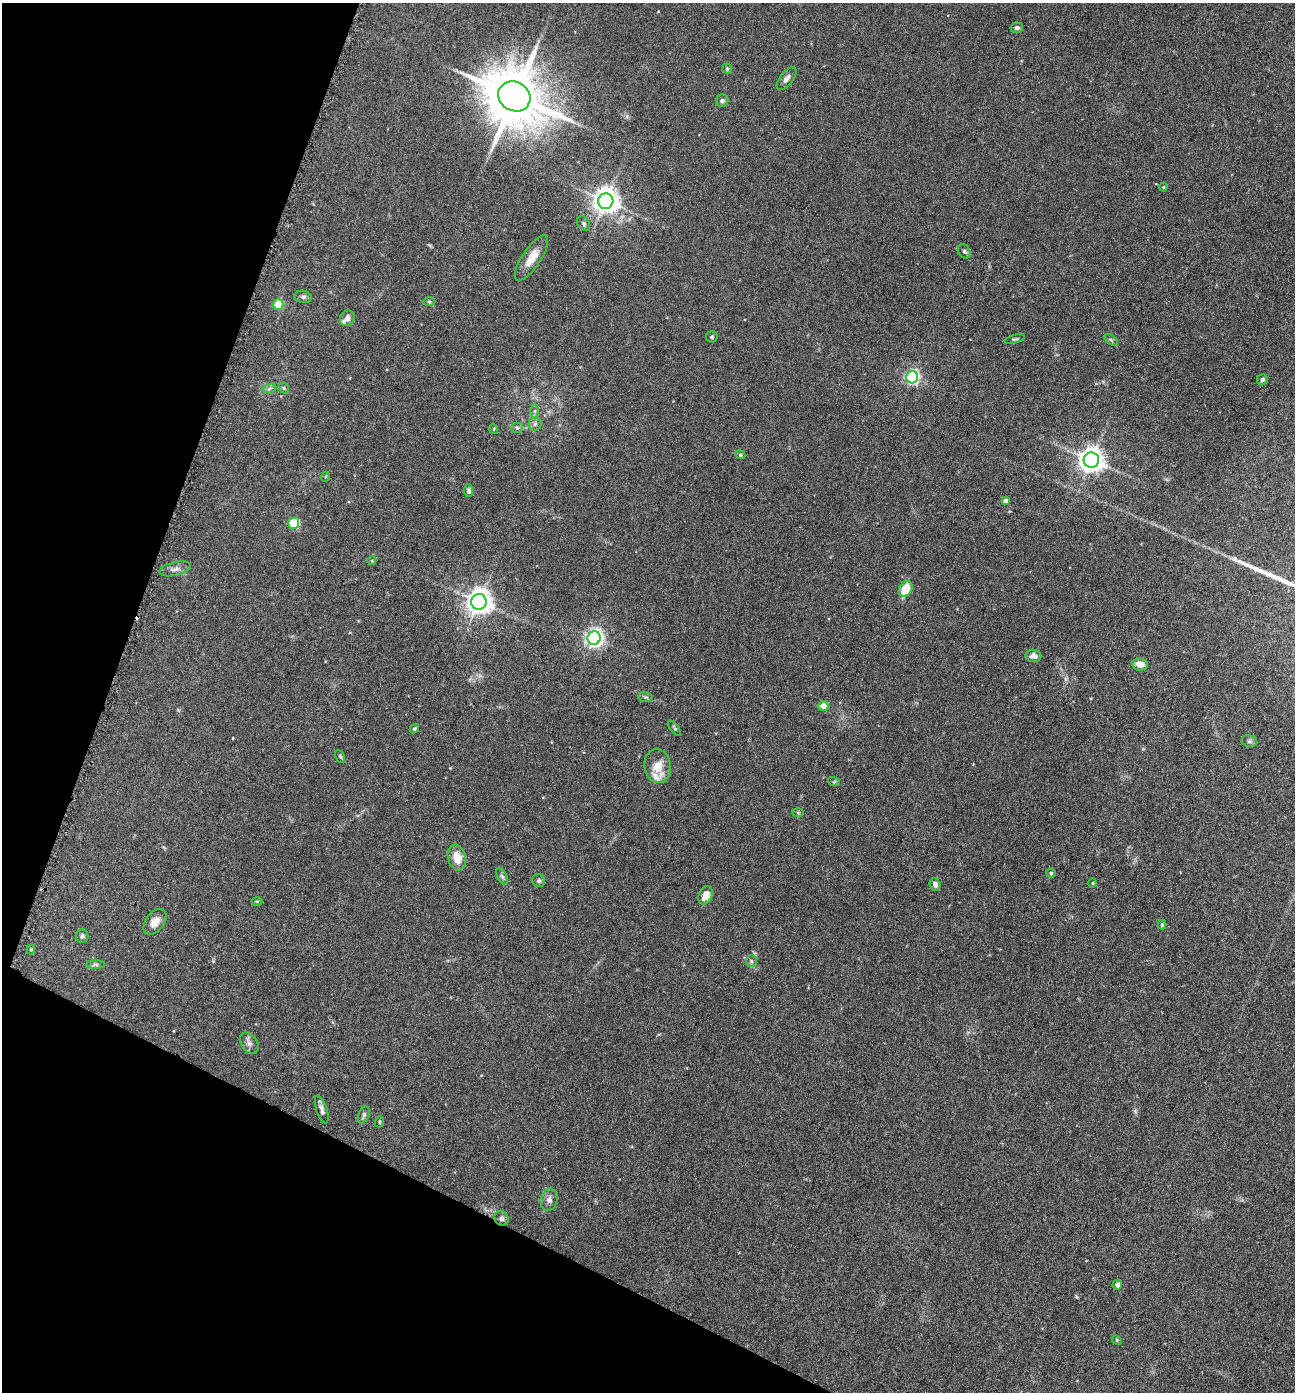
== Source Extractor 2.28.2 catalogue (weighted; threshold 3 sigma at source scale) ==
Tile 9 of 4 x 4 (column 1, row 3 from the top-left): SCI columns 280-1572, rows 1396-2785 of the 5592 x 5569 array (HDU 1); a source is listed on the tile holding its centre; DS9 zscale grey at full resolution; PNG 1297 x 1394 px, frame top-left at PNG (2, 3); each listed source drawn as its Kron ellipse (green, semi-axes under 4 px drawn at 4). Shown black and unused: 20% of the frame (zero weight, under 3 of 6 exposures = <1% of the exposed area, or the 3 px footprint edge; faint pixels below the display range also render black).
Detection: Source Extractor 2.28.2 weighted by HDU 2 'WHT'; one run over the whole footprint, this tile lists its part. Background 0.117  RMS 0.0071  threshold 0.0289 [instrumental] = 3 sigma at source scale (4.09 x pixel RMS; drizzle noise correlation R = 1.36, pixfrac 0.8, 0.05/0.05 arcsec/px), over >= 5 px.
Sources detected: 72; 1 long thin detection or spike segment (spike, bleed or trail) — neither listed nor drawn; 2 inside a brighter listed object's ellipse — not listed separately; the other 69 listed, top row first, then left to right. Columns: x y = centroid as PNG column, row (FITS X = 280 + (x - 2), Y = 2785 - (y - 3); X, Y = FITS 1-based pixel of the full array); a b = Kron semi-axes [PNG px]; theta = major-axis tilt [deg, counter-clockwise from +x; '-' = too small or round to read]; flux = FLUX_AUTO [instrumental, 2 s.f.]
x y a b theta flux
1017 28 6 5 - 1.5
727 69 5 4 - 0.81
787 79 13 6 52 2.9
514 96 17 14 -33 4800
722 101 6 6 - 1.6
1163 187 4 4 - 0.59
606 201 8 7 - 610
584 224 8 5 -60 1.5
964 251 7 6 - 1.5
531 258 26 9 56 9.7
303 297 8 6 -10 1.6
429 301 6 4 -1 0.93
278 305 5 5 - 34
347 318 8 7 - 2.9
712 337 6 5 - 1
1015 339 10 3 15 0.84
1111 340 7 4 -36 0.93
912 377 6 6 - 140
1262 379 6 5 - 1.5
284 388 6 4 -49 0.95
269 389 7 4 20 1.3
535 411 6 4 -90 1.3
535 424 6 6 - 1.7
517 428 5 5 - 1.1
493 429 5 3 - 0.65
740 455 5 4 - 0.7
1091 460 7 7 - 600
325 477 5 3 - 0.47
469 491 6 4 -83 1.5
1005 501 4 4 - 3.2
294 523 5 5 - 44
372 561 4 3 - 0.5
175 569 16 6 13 3.1
906 589 8 6 59 14
479 602 8 7 - 640
594 638 7 6 - 260
1033 656 8 6 -5 2.9
1140 664 8 6 -7 6.6
645 697 7 5 -10 1
823 706 5 5 - 8.1
674 728 9 3 -52 0.98
414 729 5 4 - 1.1
1249 741 8 6 -15 1.4
340 756 7 4 -62 0.97
658 766 17 13 -82 11
834 782 6 4 -17 0.82
798 812 6 4 -1 0.75
457 857 13 9 -75 9.3
1051 873 5 5 - 0.91
502 876 9 4 -62 1.3
539 881 6 6 - 1.3
1092 883 5 3 - 0.55
935 885 6 5 - 2.6
706 895 9 6 63 6.4
257 901 5 3 - 0.62
155 922 15 9 52 5.7
1162 925 5 4 - 0.67
82 936 7 6 - 1.6
31 949 5 4 - 0.68
751 961 6 5 - 1.2
95 964 9 4 -1 1.3
249 1043 12 8 -55 2.7
322 1109 14 5 -72 2.7
364 1115 9 5 69 1.5
379 1122 5 3 - 0.61
549 1200 11 8 78 2.9
502 1219 8 7 - 2
1117 1285 5 5 - 2.5
1117 1340 5 4 - 0.68